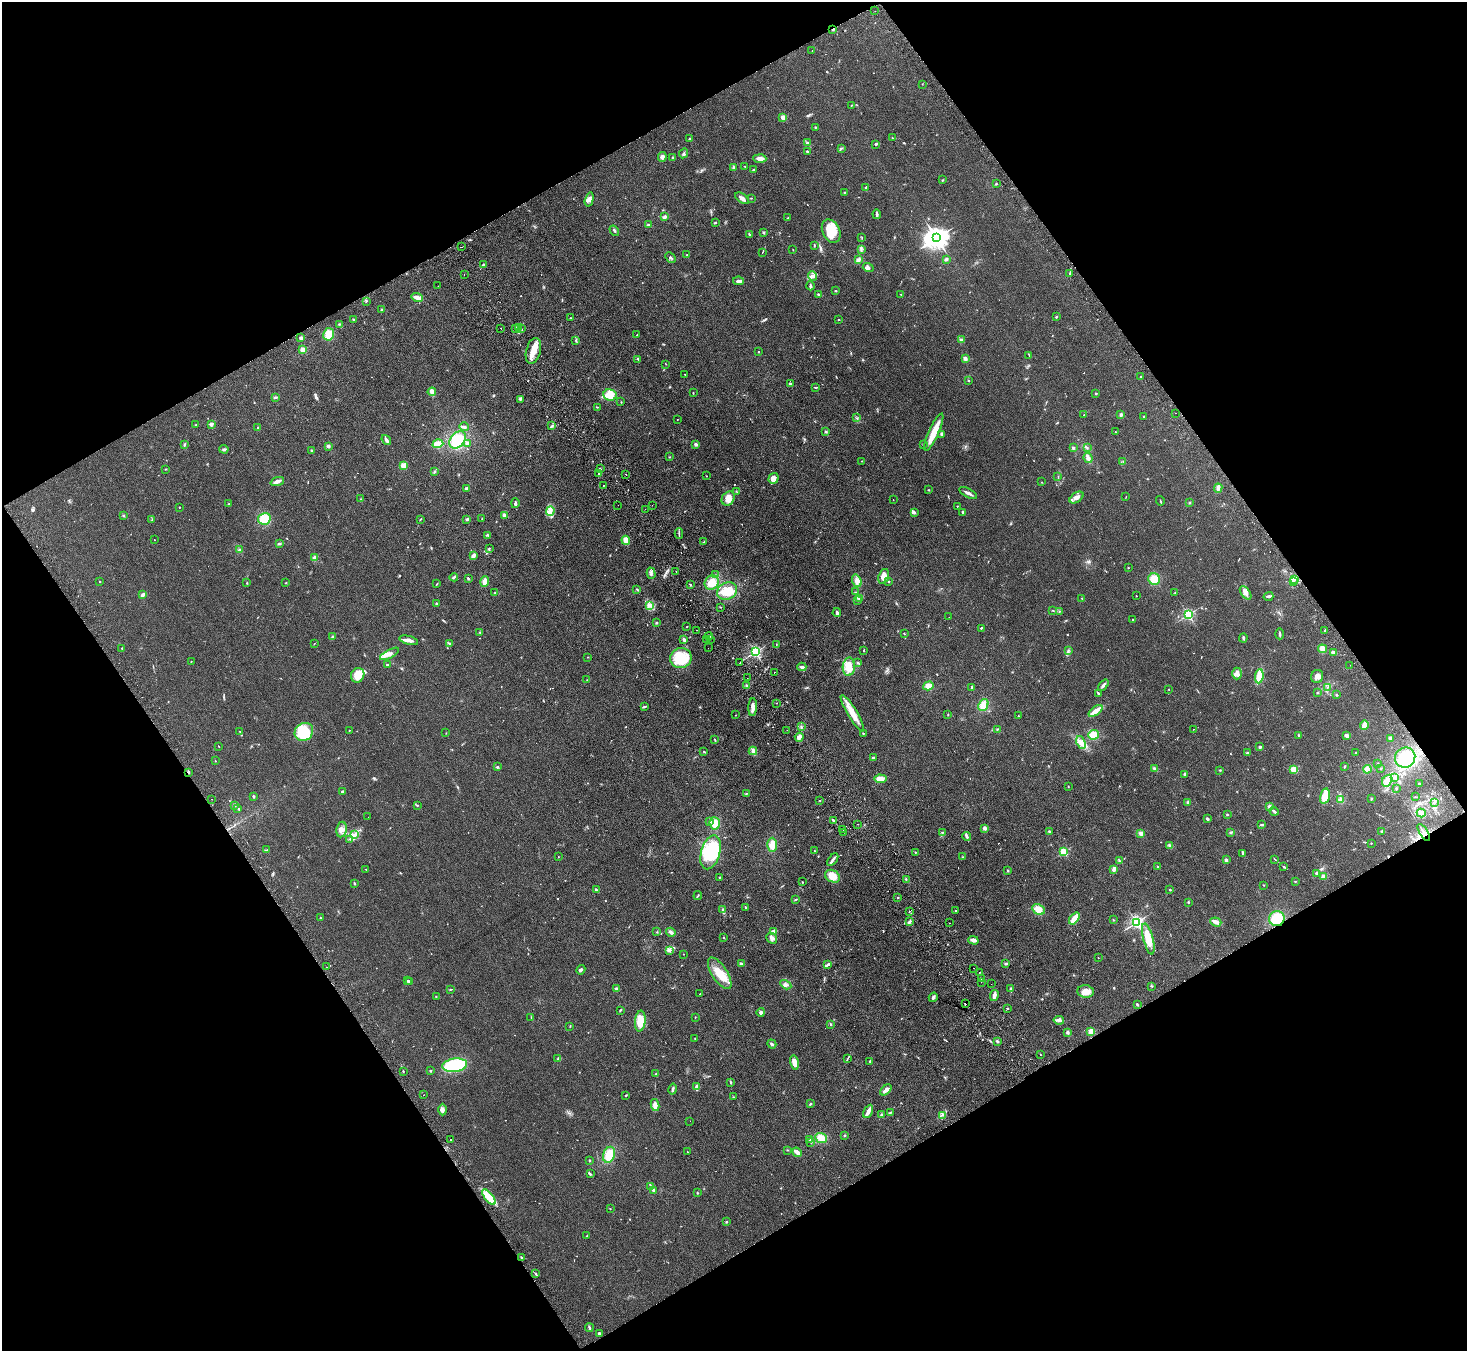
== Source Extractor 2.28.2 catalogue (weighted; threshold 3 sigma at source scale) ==
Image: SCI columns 51-5909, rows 193-5588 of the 5958 x 5920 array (HDU 1 of 3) = the unmasked area's bounding box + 8 px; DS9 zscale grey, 4 x 4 block average (1 PNG px = mean of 4 x 4 image px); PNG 1469 x 1353 px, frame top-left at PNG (2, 2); each listed source drawn as its Kron ellipse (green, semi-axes under 4 px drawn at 4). Shown black and unused: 48% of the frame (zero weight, under 2 of 3 exposures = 3% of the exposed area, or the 3 px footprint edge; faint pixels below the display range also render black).
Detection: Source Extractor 2.28.2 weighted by HDU 2 'WHT'. Background 0.153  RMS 0.013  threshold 0.0573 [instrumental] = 3 sigma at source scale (4.5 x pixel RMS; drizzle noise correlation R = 1.50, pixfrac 1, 0.05/0.05 arcsec/px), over >= 5 px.
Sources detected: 771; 3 too faint to see at this stretch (4 x 4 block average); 10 inside a brighter object's white glare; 26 cosmic-ray / hot-pixel residue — neither listed nor drawn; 13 coinciding with a brighter row at this scale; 23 inside a brighter listed object's ellipse — not listed separately; of the other 696, all 500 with FLUX_AUTO >= 2.79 (the completeness limit of this list) listed and drawn (196 fainter detections not listed), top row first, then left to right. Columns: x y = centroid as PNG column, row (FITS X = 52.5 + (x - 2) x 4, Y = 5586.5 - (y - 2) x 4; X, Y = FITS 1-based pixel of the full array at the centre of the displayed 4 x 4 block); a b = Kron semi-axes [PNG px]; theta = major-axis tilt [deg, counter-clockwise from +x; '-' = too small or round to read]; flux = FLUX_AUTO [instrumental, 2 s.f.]
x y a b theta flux
875 11 2 2 - 17
833 29 2 2 - 46
812 51 2 2 - 3.8
922 84 2 2 - 3.1
851 105 3 2 - 3.5
783 117 2 2 - 37
815 127 2 2 - 5.4
892 138 2 2 - 4.1
689 139 2 2 - 25
807 143 3 2 - 11
875 144 3 2 - 9.7
841 148 4 2 - 6.2
807 151 3 2 - 8.3
684 153 5 2 - 11
662 157 5 4 - 27
672 157 2 2 - 7.8
760 158 6 3 -3 34
734 167 3 2 - 11
745 167 2 2 - 2.9
753 170 3 2 - 6
942 180 2 2 - 4.1
996 184 2 2 - 14
866 187 3 2 - 6.7
845 192 2 2 - 4
742 198 7 3 -36 37
751 198 2 2 - 3.8
589 199 7 3 75 24
877 214 5 2 - 14
665 217 4 3 - 14
788 218 4 2 - 6.1
715 223 3 2 - 6.8
648 225 3 2 - 8.1
614 231 5 2 - 8.6
831 231 12 8 -63 200
764 233 4 2 - 6.6
749 234 4 2 - 7.9
862 237 2 2 - 3.1
936 238 4 3 - 7100
814 246 2 2 - 4.2
461 247 2 2 - 4.8
861 249 2 2 - 5.4
793 250 2 2 - 2.9
762 252 2 2 - 2.9
687 255 2 2 - 4.6
670 257 6 2 -46 11
946 259 3 3 - 11
858 260 4 3 - 27
483 264 3 2 - 6.7
868 268 5 3 - 14
1070 273 3 2 - 6.9
464 275 2 2 - 7.7
813 276 5 3 - 18
739 281 5 3 - 23
438 286 2 2 - 3.2
810 286 4 2 - 18
836 290 3 2 - 3.7
818 294 2 2 - 8.2
900 294 3 2 - 3.1
417 298 6 2 -18 57
366 301 3 2 - 5.7
382 310 2 2 - 6.1
1056 317 2 2 - 23
570 318 2 2 - 9.4
353 319 4 2 - 4.7
839 320 2 2 - 4.1
339 324 3 2 - 5.5
518 327 3 2 - 13
501 328 2 2 - 3.2
515 328 2 2 - 5.6
522 329 2 2 - 3.2
328 334 6 5 - 97
637 335 4 2 - 3.8
301 338 2 2 - 88
576 340 3 2 - 7
962 340 4 3 - 17
303 350 2 2 - 290
533 351 13 7 76 92
759 352 2 2 - 16
1029 355 3 2 - 3.9
638 359 3 2 - 5.9
965 359 3 2 - 29
666 364 3 2 - 2.9
685 374 2 2 - 5.5
1141 377 2 2 - 22
968 380 3 2 - 4.1
790 384 2 2 - 41
815 388 3 2 - 3.6
432 392 4 3 - 41
693 393 2 2 - 5.2
1096 393 2 2 - 8.1
610 395 7 6 - 100
275 397 4 2 - 9.5
520 399 3 2 - 7.8
621 402 2 2 - 6.8
597 407 2 2 - 3
1175 413 2 2 - 6.3
1084 415 2 2 - 5.1
1121 415 3 3 - 18
1143 417 2 2 - 3.2
857 418 3 2 - 4
677 420 2 2 - 3.1
211 424 2 2 - 110
196 425 2 2 - 5.1
552 426 2 2 - 4.2
464 427 5 3 - 15
258 428 3 2 - 9
826 432 2 2 - 8.2
934 432 20 5 66 110
1116 432 2 2 - 3.3
942 434 3 2 - 14
386 440 5 2 - 21
457 440 10 7 51 190
468 443 3 3 - 19
438 444 5 3 - 86
696 444 4 3 - 12
923 444 2 2 - 3
184 445 4 2 - 7.9
328 446 2 2 - 80
1087 447 2 2 - 3.6
1073 448 3 2 - 9.2
224 449 4 2 - 11
312 450 2 2 - 35
669 457 2 2 - 4.4
1088 458 5 2 - 41
862 461 2 2 - 3.2
1123 462 2 2 - 3.8
403 465 4 4 - 35
166 469 2 2 - 3.8
600 469 3 2 - 8.1
435 472 3 2 - 6.4
599 474 3 2 - 8.7
626 474 2 2 - 17
706 476 2 2 - 2.8
1058 477 2 2 - 3.3
773 478 5 5 - 48
277 481 7 3 21 36
1041 482 2 2 - 3.2
603 485 2 2 - 4.4
1218 488 5 3 - 25
466 489 2 2 - 96
928 490 2 2 - 5.9
736 491 3 2 - 3.6
968 493 9 2 -29 39
1126 497 2 2 - 4.1
728 498 8 6 53 60
1076 498 8 4 35 34
361 499 2 2 - 3.3
893 500 2 2 - 3
1160 501 5 2 - 4.9
515 503 5 2 - 14
1190 503 3 2 - 5
229 504 3 2 - 5.8
618 505 2 2 - 3.4
652 505 2 2 - 3.4
957 506 2 2 - 9.6
180 507 2 2 - 3.4
645 509 2 2 - 6.2
550 511 5 3 - 31
914 512 3 2 - 3.3
962 512 3 2 - 11
504 515 4 3 - 17
123 516 2 2 - 6.9
152 519 2 2 - 3.6
264 519 6 6 - 110
420 519 2 2 - 5
467 519 3 2 - 9.4
482 519 2 2 - 5.9
679 534 5 2 - 9.5
488 535 4 2 - 6.9
154 540 2 2 - 15
626 540 4 3 - 64
704 542 2 2 - 5.2
279 544 4 2 - 7.9
489 548 3 2 - 7.1
239 550 2 2 - 3.2
473 556 4 3 - 23
314 558 3 2 - 26
1128 568 2 2 - 12
676 572 2 2 - 4.7
651 573 6 3 -74 15
715 575 2 2 - 4.3
884 576 8 5 71 52
454 577 4 2 - 15
468 578 3 2 - 8.1
1154 579 6 5 - 88
1295 580 2 2 - 7.4
100 581 2 2 - 3.9
857 581 6 4 -72 35
889 581 2 2 - 4.1
485 582 5 2 - 56
1294 582 3 2 - 6.5
247 583 2 2 - 3.5
286 583 2 2 - 3.1
712 583 8 6 49 110
437 584 2 2 - 4.2
690 585 2 2 - 6.2
637 589 3 2 - 6.8
727 591 10 8 25 120
855 592 3 2 - 5.1
1175 592 2 2 - 3.3
494 593 2 2 - 3.6
1246 593 7 4 -53 31
143 595 3 2 - 25
1136 596 2 2 - 3.9
1268 596 5 3 - 15
859 598 3 2 - 7.3
1082 598 2 2 - 5.7
857 600 2 2 - 4.7
436 604 2 2 - 7.4
650 605 3 2 - 11
720 607 2 2 - 3.6
1053 610 2 2 - 3.6
1059 612 2 2 - 3.1
837 613 4 2 - 14
1188 615 2 2 - 1100
949 617 2 2 - 4.3
1133 620 2 2 - 7.4
656 623 3 2 - 5.7
687 627 2 2 - 2.9
981 628 2 2 - 8
697 630 2 2 - 8.2
1325 630 2 2 - 3.3
480 632 2 2 - 4.5
904 633 2 2 - 4.3
1280 634 5 2 - 14
709 636 4 2 - 11
332 637 3 3 - 9.8
1243 638 4 2 - 9.6
706 639 2 2 - 28
409 640 9 3 -15 34
684 640 4 3 - 14
710 640 2 2 - 3.3
449 643 4 2 - 6.5
314 644 2 2 - 2.9
776 645 3 2 - 3.7
122 648 2 2 - 4.4
708 648 2 2 - 3.7
1322 649 4 4 - 42
1068 650 3 2 - 5.6
864 651 2 2 - 4.5
755 652 2 2 - 1300
1333 652 3 2 - 23
389 654 10 3 28 28
588 657 2 2 - 4.1
681 658 11 10 - 320
191 661 2 2 - 3.9
740 663 2 2 - 5
858 663 4 2 - 9.5
387 665 3 2 - 8.8
1350 665 2 2 - 5.3
802 667 4 2 - 18
849 667 9 6 86 140
774 672 2 2 - 16
1237 674 6 4 89 28
358 675 7 6 - 100
1259 676 7 4 82 94
1317 676 7 6 - 36
747 678 2 2 - 3.2
587 680 2 2 - 3.8
1103 685 6 3 50 17
747 686 2 2 - 6
928 686 5 4 - 49
972 687 3 2 - 6.6
1327 687 3 2 - 7.7
1169 689 2 2 - 5.1
1098 693 3 2 - 5.7
1317 693 3 2 - 5.2
1336 695 2 2 - 5.6
776 703 2 2 - 25
983 705 6 5 - 62
644 707 4 2 - 9.3
753 707 9 2 87 41
1096 711 8 3 37 67
852 713 21 5 -59 110
948 714 2 2 - 3.7
736 715 2 2 - 3.2
1018 715 2 2 - 4.2
1364 725 5 3 - 56
801 727 3 2 - 6.4
997 729 2 2 - 4.4
1193 729 2 2 - 5.1
349 730 2 2 - 3.7
787 730 2 2 - 3
240 731 2 2 - 3.7
304 732 10 8 39 220
446 733 2 2 - 2.8
863 733 3 2 - 5.9
1093 735 5 5 - 76
1298 735 2 2 - 6.7
1347 736 4 3 - 25
799 737 4 3 - 29
1390 738 3 3 - 13
715 739 3 2 - 5.7
1081 743 7 4 -68 35
218 746 2 2 - 3.4
1260 747 3 3 - 10
753 751 4 3 - 21
704 752 3 2 - 4.9
1248 752 2 2 - 3.2
1356 753 2 2 - 7.3
873 758 3 2 - 11
1405 758 10 10 - 130
215 761 2 2 - 3.4
1378 763 2 2 - 7.5
497 767 3 2 - 7.5
1344 767 3 2 - 4.2
1381 768 2 2 - 3.3
1155 769 3 3 - 14
1294 769 4 4 - 44
1367 769 4 3 - 50
1220 770 2 2 - 4.1
188 772 3 2 - 8.8
1184 774 3 2 - 13
1394 777 3 2 - 8.8
880 779 6 3 -4 58
1387 781 6 4 56 56
1419 784 3 2 - 4.8
1068 786 2 2 - 3.6
1396 788 2 2 - 4.3
342 792 2 2 - 62
746 794 2 2 - 4.2
1325 796 8 4 76 97
253 797 3 2 - 6.5
1415 797 3 2 - 3.9
212 799 2 2 - 7.8
1371 799 2 2 - 7.6
820 800 2 2 - 3.5
1341 800 4 4 - 24
1188 802 3 2 - 8.7
1434 803 3 2 - 14
234 805 3 2 - 7.6
417 805 2 2 - 3.4
1269 806 3 3 - 19
238 809 3 2 - 5.4
1274 811 4 2 - 17
1421 813 4 3 - 41
1227 815 2 2 - 5.6
368 817 2 2 - 5.6
1207 819 3 2 - 12
833 820 3 2 - 7
710 821 2 2 - 4.1
715 823 6 5 - 84
858 824 2 2 - 4.9
1262 825 4 2 - 7.7
985 828 3 3 - 18
342 830 8 5 80 38
843 830 2 2 - 3.1
1049 831 2 2 - 11
1382 831 3 2 - 7
844 832 2 2 - 4.2
942 832 3 2 - 4.8
1231 832 3 2 - 8.9
1141 833 3 3 - 27
1424 833 9 2 -58 39
354 835 3 2 - 9.5
967 837 4 3 - 15
350 839 2 2 - 4.4
1371 843 2 2 - 3.6
772 845 7 5 88 61
1170 845 3 3 - 15
267 850 2 2 - 4.2
814 851 2 2 - 3.3
711 852 17 9 74 210
915 852 2 2 - 4.2
1063 852 2 2 - 500
1243 853 4 2 - 12
558 857 2 2 - 3.1
963 857 2 2 - 3.1
1275 859 3 2 - 6.1
833 860 7 3 53 22
1226 860 3 2 - 14
1119 861 3 2 - 6.1
1158 866 2 2 - 4.4
1284 867 4 2 - 6.7
366 869 2 2 - 7.3
1114 869 3 3 - 26
1008 871 2 2 - 5.4
1316 873 2 2 - 43
832 876 8 6 -28 96
1323 876 4 2 - 27
719 877 2 2 - 4.2
906 879 2 2 - 4.7
1295 881 2 2 - 3.7
802 882 2 2 - 3.9
354 883 3 2 - 7.8
1264 885 2 2 - 3.7
596 890 4 2 - 8.9
1170 890 2 2 - 21
698 896 4 2 - 6.6
898 897 2 2 - 5.3
796 899 4 2 - 6.1
1188 902 2 2 - 5.8
745 907 2 2 - 20
1039 909 7 5 -27 76
723 910 3 3 - 8.7
909 911 2 2 - 17
956 911 2 2 - 7.9
320 918 2 2 - 9.4
1074 918 7 3 51 72
1277 919 8 7 - 140
1113 920 2 2 - 3.3
909 922 4 2 - 17
1136 922 2 2 - 1700
1216 922 5 3 - 43
950 923 2 2 - 14
774 931 4 3 - 25
657 932 2 2 - 4.1
671 932 5 3 - 19
724 938 3 2 - 4.5
772 938 6 5 - 24
1148 939 16 5 -75 150
973 940 5 3 - 32
670 950 4 2 - 11
683 954 2 2 - 2.9
1098 958 2 2 - 3.1
1006 963 3 2 - 13
741 964 3 3 - 13
828 965 4 2 - 27
326 967 2 2 - 3.8
973 968 2 2 - 11
581 970 5 2 - 15
980 972 2 2 - 9.2
720 973 18 7 -57 140
981 978 2 2 - 4.9
407 981 2 2 - 18
410 981 2 2 - 37
981 982 2 2 - 4.2
991 984 2 2 - 7.5
786 985 6 3 -31 17
1152 986 2 2 - 7.1
450 989 3 2 - 3.7
617 989 3 3 - 19
1011 989 4 2 - 14
1085 991 8 6 -6 58
700 994 2 2 - 4.8
994 996 5 3 - 28
436 997 2 2 - 3.4
933 997 5 3 - 14
965 1004 2 2 - 4.6
1137 1004 3 2 - 7.5
1008 1009 2 2 - 4.5
620 1010 3 2 - 6.1
761 1012 4 4 - 17
531 1017 3 2 - 3.1
695 1017 2 2 - 3.2
1059 1020 5 2 - 31
640 1021 10 5 84 160
830 1024 3 2 - 4.9
570 1026 2 2 - 3.4
1091 1031 4 3 - 41
1067 1032 3 3 - 14
695 1038 2 2 - 3.5
997 1041 3 2 - 9.9
772 1044 5 2 - 15
1040 1055 2 2 - 2.9
848 1058 2 2 - 4.4
558 1059 2 2 - 4.4
870 1061 3 2 - 4.8
794 1062 7 4 -78 51
455 1065 12 6 8 390
403 1071 2 2 - 5.1
430 1071 2 2 - 5.5
656 1074 2 2 - 4.1
730 1082 3 2 - 5.8
697 1087 4 2 - 42
673 1089 5 2 - 12
886 1090 7 2 42 39
423 1095 2 2 - 6
626 1096 2 2 - 5.1
733 1097 2 2 - 3.5
810 1104 3 2 - 7
655 1105 6 3 -80 44
442 1110 6 4 90 19
868 1111 7 2 63 52
890 1112 3 2 - 8
881 1115 4 2 - 8.4
942 1115 2 2 - 3.3
690 1121 2 2 - 32
845 1135 2 2 - 5.6
821 1138 6 4 -22 72
451 1140 2 2 - 3.8
809 1140 2 2 - 5.2
810 1142 2 2 - 3.5
787 1150 2 2 - 3.4
687 1152 2 2 - 4.5
797 1152 5 3 - 32
609 1155 8 6 72 120
590 1160 2 2 - 5.6
590 1174 3 2 - 8.1
651 1186 3 2 - 8
654 1190 4 3 - 13
697 1193 3 2 - 4.1
489 1197 9 4 -52 120
610 1209 2 2 - 3.3
727 1222 2 2 - 5.4
587 1235 3 2 - 5.5
522 1258 2 2 - 14
536 1274 2 2 - 8.5
589 1328 4 2 - 13
599 1333 3 2 - 7.7
Overlapping masked pixels (flux is a lower limit): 4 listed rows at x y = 833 29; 188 772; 1424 833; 1277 919
Diffuse or blended objects may show on this block-average render without a row.